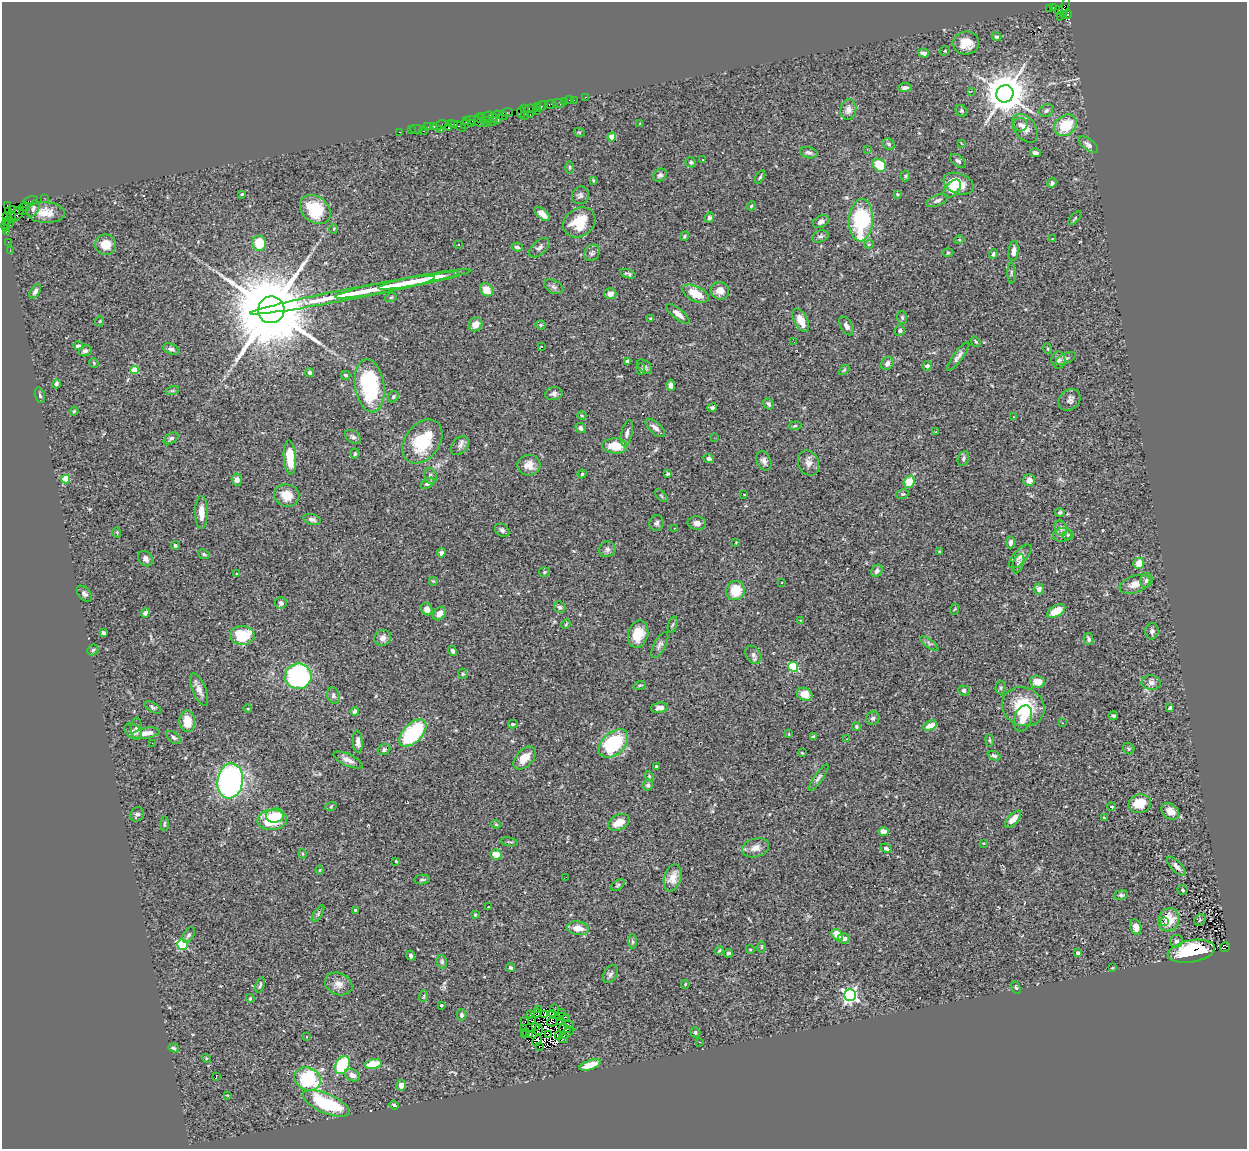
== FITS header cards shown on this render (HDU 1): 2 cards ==
NAXIS1  =                 1245
NAXIS2  =                 1147

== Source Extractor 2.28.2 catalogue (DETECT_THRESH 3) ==
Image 1245 x 1147 px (HDU 1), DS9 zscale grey, 1 PNG px = 1 image px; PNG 1249 x 1151 px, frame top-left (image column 1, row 1147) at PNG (2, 2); each listed source drawn as its Kron ellipse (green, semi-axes under 4 px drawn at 4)
Background 0.715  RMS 0.068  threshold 0.203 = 3 sigma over >= 5 px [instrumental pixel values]
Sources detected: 423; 6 with non-positive FLUX_AUTO (blend fragments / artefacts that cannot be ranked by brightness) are neither listed nor drawn; the other 417 listed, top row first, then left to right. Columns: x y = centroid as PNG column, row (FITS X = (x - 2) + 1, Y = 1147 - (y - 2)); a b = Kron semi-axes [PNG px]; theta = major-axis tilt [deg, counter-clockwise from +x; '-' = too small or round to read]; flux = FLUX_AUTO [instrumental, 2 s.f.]
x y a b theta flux
1053 7 3 2 - 7
1049 8 3 2 - 210
1063 9 12 4 68 140
1059 10 4 3 - 210
1067 14 5 3 - 110
1064 15 4 3 - 93
997 37 5 4 - 8.7
966 43 13 11 3 83
945 51 5 4 - 5.7
923 53 6 4 -19 18
905 87 7 4 8 17
971 91 4 3 - 5.1
1005 94 9 8 - 15000
586 97 3 3 - 15
569 100 2 2 - 10
574 100 2 2 - 15
564 101 3 3 - 88
559 103 6 4 -7 22
551 104 6 3 10 33
538 106 3 3 - 59
541 106 7 4 32 120
524 109 3 2 - 25
531 109 6 3 -9 70
848 109 10 8 80 26
536 110 4 2 - 23
1046 110 7 6 - 12
961 111 6 5 - 7.2
521 112 5 3 - 47
506 113 7 3 10 29
530 115 3 2 - 82
488 116 5 3 - 80
503 116 4 3 - 66
524 116 3 2 - 50
482 117 3 2 - 31
497 117 7 5 84 80
479 118 4 3 - 43
493 118 5 3 - 170
488 120 3 2 - 23
466 121 4 2 - 32
477 122 11 3 -15 170
492 122 5 3 - 190
471 123 3 3 - 73
486 123 2 2 - 29
640 123 4 3 - 3.1
451 124 3 3 - 16
455 124 2 2 - 10
464 124 3 2 - 22
440 125 8 3 17 62
1021 125 7 6 - 14
1065 125 12 9 41 130
434 126 4 3 - 22
428 127 2 2 - 17
460 127 6 3 -32 62
448 128 3 3 - 92
1025 128 16 10 -51 45
416 129 6 2 0 37
411 130 2 2 - 24
441 130 4 3 - 59
424 131 4 3 - 170
399 132 3 2 - 24
579 132 5 3 - 4.9
612 137 4 4 - 87
961 143 3 2 - 2.6
889 144 6 5 - 9.8
1088 145 11 5 -38 17
867 149 2 2 - 2.6
809 153 9 5 -15 13
1036 153 5 3 - 14
703 159 3 3 - 14
958 161 9 5 -38 11
691 162 5 5 - 6.9
879 165 7 5 -39 120
570 167 6 3 90 5.2
660 175 7 5 39 12
905 176 5 5 - 6.6
760 177 7 3 58 6.3
593 180 3 2 - 4.1
1052 183 5 4 - 8.8
958 184 15 10 -20 120
952 189 11 6 48 39
242 194 4 4 - 5
897 194 4 3 - 4
580 195 9 8 - 15
44 198 2 2 - 17
31 200 7 3 13 33
937 201 11 5 21 15
7 206 4 2 - 14
751 206 5 4 - 4.9
24 207 5 3 - 33
33 208 8 5 66 14
315 209 17 13 -39 190
12 210 4 3 - 55
23 210 3 2 - 11
8 211 3 3 - 23
45 212 19 10 -2 68
17 214 7 5 52 170
542 214 9 4 -41 32
6 216 4 2 - 25
11 217 6 3 -69 130
709 217 5 4 - 9.9
1075 218 8 3 47 4.8
861 220 21 12 86 400
7 221 3 3 - 52
821 221 8 6 29 16
9 222 5 3 - 59
579 222 17 14 34 130
5 226 5 3 - 52
334 229 4 4 - 4.9
7 231 3 2 - 39
684 236 5 4 - 5.9
820 236 8 5 19 12
1052 239 4 4 - 3.9
959 240 5 3 - 4.5
8 242 2 2 - 9.9
259 243 7 6 - 100
458 244 3 2 - 15
869 244 5 3 - 3.8
106 245 10 10 - 66
517 247 6 3 -14 9.1
539 248 12 6 43 16
10 251 2 2 - 10
1014 251 10 5 83 21
592 253 9 7 50 13
948 253 5 3 - 5.1
993 254 5 4 - 9.1
1011 273 10 4 -89 7.2
628 274 8 4 -17 9.7
424 279 47 4 11 110
385 287 51 5 11 130
554 287 10 6 -26 15
487 290 7 6 - 59
35 291 8 4 60 13
720 291 9 8 - 37
355 293 106 5 11 270
610 294 6 5 - 26
696 294 14 7 -25 88
391 297 6 3 18 4.9
271 310 13 13 - 67000
678 314 14 5 -38 28
651 318 3 3 - 4.6
902 318 6 5 - 9.4
801 320 13 6 -62 58
100 321 5 3 - 4.4
476 324 7 6 - 40
541 325 5 4 - 9
846 326 10 5 -59 19
900 331 5 5 - 8.8
794 342 2 2 - 3.5
976 342 6 3 -54 5.5
78 346 5 4 - 10
541 347 3 2 - 6.8
171 349 9 5 -21 16
1048 349 5 3 - 4.2
85 351 7 5 22 13
958 356 17 5 53 18
1066 359 11 5 23 10
1058 360 8 7 - 14
627 361 4 3 - 12
94 363 5 4 - 4.5
887 363 7 5 56 17
927 366 5 4 - 11
645 367 9 5 -44 11
641 369 5 4 - 5.9
134 370 4 4 - 130
844 370 6 4 44 5.9
310 373 4 3 - 14
346 375 5 4 - 8.2
56 384 4 4 - 9.6
671 385 5 4 - 19
370 386 27 14 -82 460
172 391 7 4 18 7
554 394 8 6 11 15
40 395 8 4 -74 8.7
393 397 6 5 - 7.3
1070 400 12 9 42 18
768 404 6 4 -54 12
712 408 5 4 - 9.4
74 411 4 3 - 4.6
582 416 4 3 - 4.2
1013 417 3 2 - 4.2
795 426 6 3 9 5
581 428 5 4 - 15
655 428 12 5 -42 21
936 432 3 3 - 2.7
627 433 13 5 78 18
353 437 9 6 -36 14
171 438 8 5 31 11
714 438 3 2 - 4
422 441 24 17 52 230
460 446 10 7 49 18
615 446 13 7 -5 95
355 454 5 5 - 9.3
290 458 17 6 -86 100
963 458 8 5 68 12
709 459 5 4 - 11
764 461 10 7 -66 18
808 463 13 10 -66 32
529 465 11 10 - 41
582 474 4 3 - 5
668 474 4 3 - 5.4
431 476 8 6 -69 14
66 479 4 4 - 150
237 480 6 5 - 19
1029 480 6 6 - 22
909 482 6 5 - 76
428 483 7 4 33 13
744 494 3 2 - 2.7
902 494 6 5 - 7.9
287 495 13 11 -18 63
661 496 8 3 -45 5.9
201 512 16 6 -90 51
1060 513 4 4 - 10
312 519 9 5 -14 16
657 523 8 7 - 13
697 523 9 7 -7 23
674 528 3 2 - 5.1
1061 528 8 6 -69 15
502 530 8 6 -37 12
117 532 5 4 - 5.2
1062 535 9 7 7 19
1068 535 5 4 - 7
736 542 4 3 - 3.3
1011 542 6 4 85 13
175 545 4 4 - 6.8
607 549 8 7 - 15
940 552 4 3 - 6.3
441 553 5 4 - 16
204 554 6 4 -23 6.9
1020 556 15 6 47 25
146 559 8 6 -52 19
1139 563 5 5 - 53
1018 564 10 5 69 12
877 571 6 5 - 19
544 572 5 5 - 5.9
237 574 4 3 - 4.3
1146 580 7 6 - 15
433 581 5 5 - 6
782 583 3 3 - 41
1135 584 16 8 19 37
1039 589 5 5 - 22
736 591 10 9 - 110
84 594 9 6 -48 13
281 603 6 6 - 13
560 607 6 5 - 13
427 609 6 5 - 28
955 609 6 3 69 4.8
1056 611 10 5 30 65
145 613 5 4 - 13
440 613 7 5 48 33
801 620 4 2 - 3.1
566 624 5 3 - 4.3
673 625 8 3 71 6.9
1152 631 8 7 - 14
103 633 4 3 - 6.6
638 634 14 10 75 80
242 635 12 9 -1 190
383 638 9 7 34 20
1088 639 6 5 - 11
929 643 11 4 -37 10
660 645 14 6 61 16
93 650 6 4 45 6.4
452 651 5 4 - 9.3
753 655 10 7 -55 17
793 667 5 4 - 270
463 674 5 5 - 6.5
298 676 13 12 - 670
1037 682 7 6 - 46
1151 683 9 7 -9 19
640 685 6 3 19 5.5
1001 688 7 5 89 8.1
199 690 17 6 -68 29
964 690 6 5 - 13
805 694 8 6 -20 62
333 695 8 6 -71 11
153 707 9 4 -32 8.8
1023 707 22 19 -25 210
659 708 9 5 8 21
1170 708 4 3 - 7.4
248 709 4 3 - 3.3
355 712 4 4 - 35
1113 716 4 4 - 8.5
873 718 7 6 - 9.7
1023 718 13 8 70 42
187 721 11 8 -86 72
1062 723 3 3 - 2.8
513 724 5 3 - 5.9
856 726 4 4 - 6.9
930 726 7 4 25 48
136 728 10 5 -89 16
133 731 10 7 -38 17
146 733 14 5 10 40
413 733 17 9 45 500
789 734 3 3 - 3.8
174 737 8 5 -39 11
813 737 4 3 - 5
847 739 3 3 - 2.9
990 740 6 3 -81 5.1
358 742 11 5 -86 19
152 743 2 2 - 3
613 743 17 11 42 330
384 749 6 5 - 9.6
1129 749 6 5 - 7.3
802 753 3 2 - 3.9
994 756 7 4 -23 9.8
525 758 14 8 46 58
348 760 16 6 -24 27
657 766 3 3 - 5.2
649 776 5 3 - 4.3
818 778 16 4 55 13
230 781 17 13 82 1100
648 785 6 5 - 9.3
1140 804 11 9 14 96
331 806 6 3 21 5.8
1112 807 4 3 - 9.2
1170 811 9 7 -40 44
137 814 7 6 - 14
275 815 9 7 10 53
1104 818 3 3 - 5.2
1013 819 10 5 47 40
272 820 15 10 5 210
619 822 11 7 26 55
164 824 7 3 88 5.9
496 824 5 4 - 5.4
884 832 5 4 - 36
509 842 8 2 -10 5.2
983 843 4 2 - 3.1
755 848 14 9 14 35
886 848 6 4 -27 8.9
303 854 5 3 - 4.5
496 854 6 5 - 58
396 861 3 2 - 4.1
1176 866 12 5 -46 19
320 870 4 4 - 3.8
566 877 2 2 - 3.5
673 878 14 8 74 56
422 880 8 4 6 7.7
618 885 7 5 36 7.6
1182 890 5 5 - 8.8
1121 895 7 4 8 8.5
489 907 3 2 - 2.7
355 910 3 3 - 4.6
318 914 9 3 57 7.6
475 915 4 3 - 6.3
1169 920 12 10 67 74
1200 920 6 5 - 5.9
1164 921 2 2 - 11
1136 927 8 5 -77 25
578 928 11 6 -7 49
188 935 8 5 58 11
837 935 6 5 - 50
844 938 6 5 - 21
632 941 7 4 -89 7.9
1176 941 7 6 - 13
182 945 5 5 - 370
761 947 5 3 - 5.3
1225 947 5 4 - 210
750 949 4 3 - 3.1
719 950 5 3 - 6
1191 951 24 11 10 240
728 953 4 4 - 8.5
1078 953 3 3 - 17
411 955 5 4 - 11
442 962 7 5 -76 8.7
511 968 4 3 - 7.9
1112 968 3 2 - 3.5
610 974 10 6 59 13
339 984 14 11 -22 36
685 984 4 3 - 4.3
260 985 8 4 71 7.5
1016 988 6 4 -62 6.5
850 995 6 6 - 1100
424 996 6 3 71 5.3
250 999 4 4 - 4.8
441 1005 3 2 - 4.6
555 1008 3 2 - 2
538 1010 3 2 - 7.5
536 1013 5 2 - 3
562 1013 3 2 - 3.6
553 1014 4 3 - 2.9
461 1015 6 5 - 11
531 1015 3 2 - 2.8
545 1015 4 2 - 5.3
562 1017 7 2 -1 7.3
566 1019 3 2 - 4.8
525 1021 4 2 - 13
532 1021 4 2 - 1.1
560 1021 3 2 - 1.8
552 1022 5 2 - 4
569 1025 5 2 - 9.9
535 1027 4 2 - 4.2
524 1028 2 2 - 4.7
565 1029 6 4 -10 0.72
538 1030 5 2 - 0.067
525 1032 2 2 - 3.4
695 1032 5 4 - 7.8
567 1033 8 2 33 7.6
529 1034 4 2 - 5.4
525 1035 2 2 - 3.3
549 1035 3 3 - 2.3
307 1036 2 2 - 3.1
558 1036 4 3 - 7.8
563 1039 5 3 - 0.12
537 1040 6 4 61 7
700 1042 3 2 - 4.4
539 1047 2 2 - 1.7
174 1048 5 4 - 7.1
206 1058 5 3 - 4.5
373 1064 8 5 10 110
342 1065 9 7 60 260
590 1065 11 4 19 86
352 1075 8 6 -25 28
216 1077 3 2 - 23
308 1079 13 11 -26 300
401 1085 5 4 - 28
227 1095 3 2 - 3.5
326 1103 25 9 -23 320
394 1105 5 3 - 6
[6 non-positive-flux detections neither listed nor drawn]